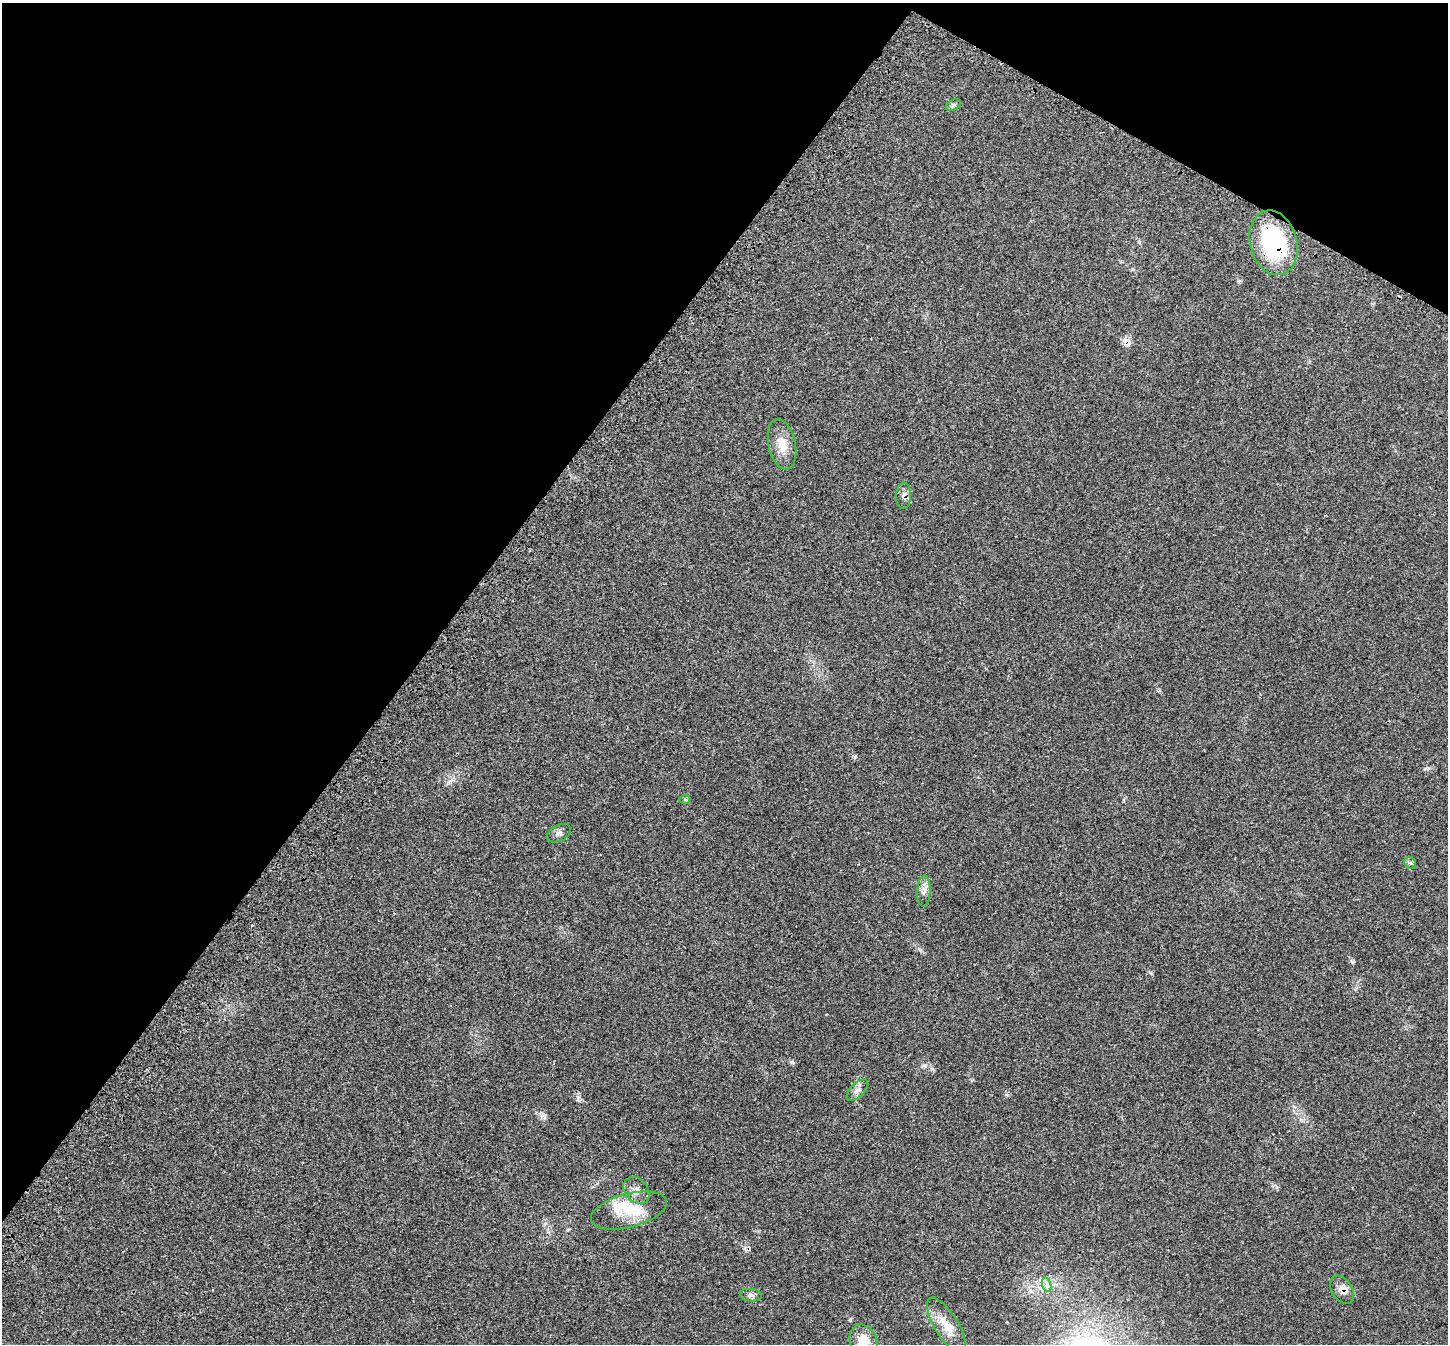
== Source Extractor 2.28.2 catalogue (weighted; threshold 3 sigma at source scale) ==
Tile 2 of 4 x 4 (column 2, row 1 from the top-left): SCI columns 1556-3001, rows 4276-5617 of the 6007 x 6004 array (HDU 1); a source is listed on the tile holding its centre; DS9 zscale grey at full resolution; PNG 1450 x 1346 px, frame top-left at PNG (2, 3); each listed source drawn as its Kron ellipse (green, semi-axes under 4 px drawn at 4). Shown black and unused: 33% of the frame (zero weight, under 3 of 4 exposures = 8% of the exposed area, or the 3 px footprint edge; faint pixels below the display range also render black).
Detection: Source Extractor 2.28.2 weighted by HDU 2 'WHT'; one run over the whole footprint, this tile lists its part. Background 0.0209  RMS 0.0033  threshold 0.015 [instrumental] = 3 sigma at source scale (4.5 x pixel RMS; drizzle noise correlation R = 1.50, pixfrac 1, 0.05/0.05 arcsec/px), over >= 5 px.
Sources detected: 18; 1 cosmic-ray / hot-pixel residue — neither listed nor drawn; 1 inside a brighter listed object's ellipse — not listed separately; the other 16 listed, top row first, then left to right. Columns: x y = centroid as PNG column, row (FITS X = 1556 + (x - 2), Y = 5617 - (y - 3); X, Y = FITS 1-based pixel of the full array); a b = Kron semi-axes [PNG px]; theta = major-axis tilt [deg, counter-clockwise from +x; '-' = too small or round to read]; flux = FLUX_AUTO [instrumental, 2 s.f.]
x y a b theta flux
953 105 8 5 28 0.64
1274 243 33 23 -75 34
782 444 26 13 -77 5.2
904 496 13 7 87 1.5
685 800 6 4 -1 0.4
559 833 13 8 27 1.3
1410 863 6 5 - 0.63
924 891 15 6 87 1.8
857 1090 13 7 43 1.6
636 1190 15 11 -49 2.7
629 1210 39 17 15 11
1047 1285 7 4 -71 0.92
1342 1290 15 10 -57 2.4
751 1295 11 6 -7 1.2
946 1326 32 12 -59 6.2
864 1341 17 13 -66 5.3
Overlapping masked pixels (flux is a lower limit): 4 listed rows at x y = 1274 243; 904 496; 636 1190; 1342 1290
Isophote crosses this tile's border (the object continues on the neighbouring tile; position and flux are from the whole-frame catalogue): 1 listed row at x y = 864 1341